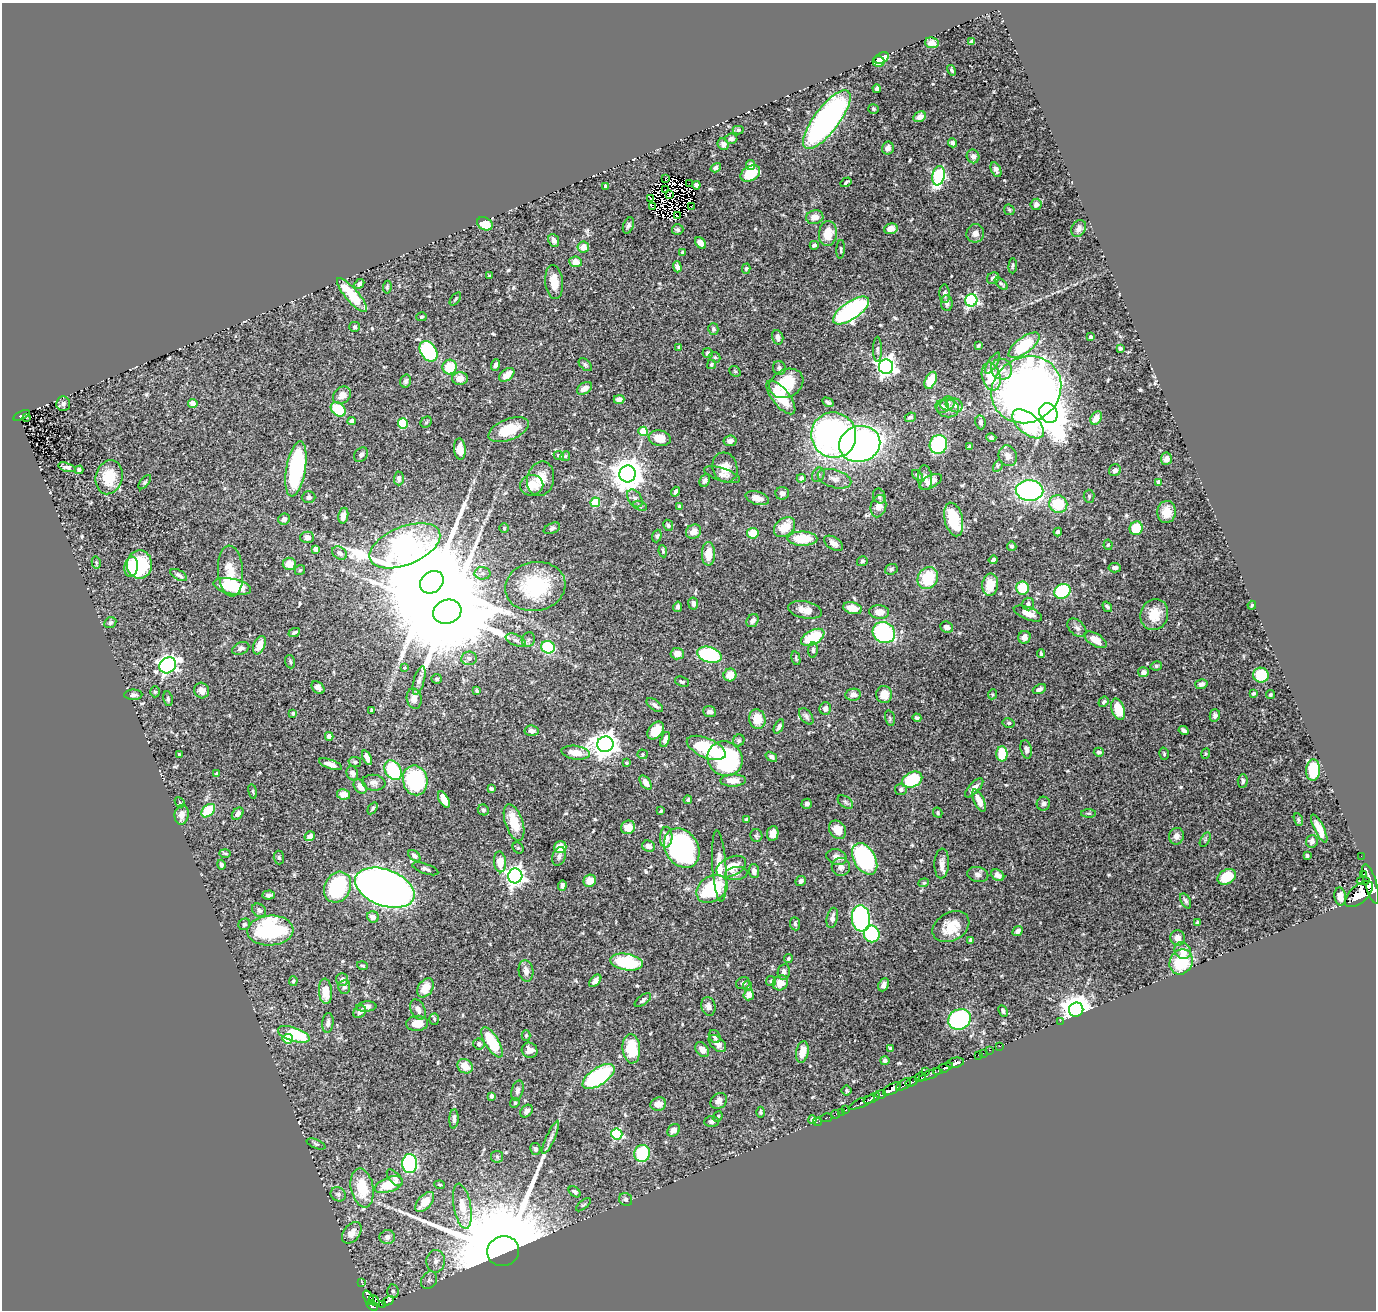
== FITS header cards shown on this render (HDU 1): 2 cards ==
NAXIS1  =                 1374
NAXIS2  =                 1308

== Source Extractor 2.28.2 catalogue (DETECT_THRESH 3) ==
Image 1374 x 1308 px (HDU 1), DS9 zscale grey, 1 PNG px = 1 image px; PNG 1378 x 1312 px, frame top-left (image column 1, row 1308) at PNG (2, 3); each listed source drawn as its Kron ellipse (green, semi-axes under 4 px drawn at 4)
Background 0.758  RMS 0.018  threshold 0.053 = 3 sigma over >= 5 px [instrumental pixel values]
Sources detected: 584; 10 with non-positive FLUX_AUTO (blend fragments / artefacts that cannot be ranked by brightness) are neither listed nor drawn; of the other 574, the 500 brightest by FLUX_AUTO listed and drawn (74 fainter detections omitted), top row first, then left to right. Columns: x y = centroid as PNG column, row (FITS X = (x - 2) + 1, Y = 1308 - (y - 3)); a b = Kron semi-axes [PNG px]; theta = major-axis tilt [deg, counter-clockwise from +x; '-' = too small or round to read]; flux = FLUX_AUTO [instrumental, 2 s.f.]
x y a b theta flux
972 41 4 3 - 2.8
932 43 7 5 -10 5.9
881 58 8 5 29 31
878 62 6 5 - 21
952 70 5 4 - 2.3
877 89 4 4 - 3.5
873 109 5 4 - 2
919 117 7 5 26 7.2
827 120 35 12 53 370
738 130 5 4 - 2.2
731 139 6 5 - 3.4
952 143 4 4 - 4.2
723 144 6 5 - 3.7
888 148 6 6 - 6.6
973 156 7 6 - 6.6
751 165 5 4 - 6.5
716 168 5 4 - 3.1
996 170 8 5 -66 5
750 173 10 7 32 43
938 176 10 6 80 150
665 179 2 2 - 290
846 182 6 3 32 2.1
689 183 2 2 - 1200
696 185 4 4 - 4.6
605 186 4 3 - 2.2
666 190 3 2 - 1.9
669 195 4 2 - 1.8
650 198 3 2 - 2
1036 204 6 5 - 3.9
691 206 2 2 - 1.7
652 207 3 3 - 2.8
1009 210 6 4 -45 1.7
677 216 3 2 - 1.7
815 217 8 7 - 10
485 224 8 6 -29 20
628 225 8 5 68 2.8
1079 228 9 6 61 4.7
678 229 6 5 - 2.2
891 229 7 5 16 13
828 233 12 9 83 22
975 233 9 9 - 7.8
554 240 6 5 - 5.4
700 243 6 4 -47 10
814 245 4 3 - 2.1
583 247 6 5 - 13
841 249 9 4 86 2.2
683 252 4 3 - 2.3
575 262 6 5 - 12
1013 266 7 3 85 1.7
677 267 5 4 - 5.3
746 269 5 4 - 1.7
489 276 3 3 - 1.9
993 278 6 5 - 4.1
554 282 17 9 -84 17
359 284 5 4 - 3.4
1001 284 8 4 -43 2.2
387 287 6 4 82 1.6
945 294 9 5 -87 3.5
352 295 21 6 -49 45
455 299 7 3 53 1.5
971 300 6 6 - 190
947 303 8 5 -83 4.6
851 310 21 9 34 240
421 317 5 4 - 1.8
355 327 5 5 - 2.1
713 329 6 5 - 2.7
778 337 7 5 -74 5.1
1091 337 4 4 - 2
978 345 4 3 - 1.9
1024 345 18 8 37 67
679 347 3 3 - 1.5
1120 348 4 3 - 2.8
877 349 12 4 90 3
429 351 11 8 -56 110
708 353 5 5 - 2.7
715 357 6 5 - 2.1
993 363 12 4 58 3.6
711 364 4 4 - 2
495 365 6 4 70 3.2
585 365 8 5 -44 2.2
450 367 7 7 - 33
886 367 7 7 - 630
779 368 7 6 - 3
1002 369 11 10 - 11
735 371 6 5 - 1.8
507 375 8 5 40 14
991 377 14 9 -76 47
460 379 8 6 2 11
931 380 9 5 64 31
406 381 6 5 - 2.7
786 383 18 13 28 40
584 388 8 5 32 8.7
1026 390 36 32 35 860
342 395 10 8 39 9.4
781 397 20 8 -52 36
619 399 5 4 - 6.7
828 402 6 3 -31 2.8
193 403 5 4 - 9.2
948 403 7 6 - 4.8
63 404 7 7 - 3
954 405 9 7 -27 5.7
942 406 7 6 - 3.1
948 408 11 9 -8 7.8
338 409 8 6 -40 44
1048 413 10 8 -60 3100
22 415 9 3 25 100
910 417 5 4 - 2.6
26 418 3 2 - 5.4
1096 418 7 5 56 8.9
352 421 4 4 - 6.4
426 422 6 5 - 1.6
980 422 7 5 -81 4.2
403 423 5 5 - 65
1028 424 19 10 -40 140
508 430 21 10 22 37
643 431 4 4 - 39
834 435 23 22 - 390
660 438 11 8 -9 15
991 438 5 4 - 3
730 441 7 5 9 4.8
860 444 21 18 15 420
938 445 10 8 71 120
969 447 3 3 - 1.9
460 449 10 6 -86 10
361 455 8 6 49 3.8
559 456 5 4 - 2.2
565 456 5 4 - 1.6
1008 456 10 9 - 8.4
1166 459 6 5 - 6.7
998 466 6 4 61 1.5
67 467 9 4 -17 3.5
725 467 15 12 -74 15
296 469 28 9 81 140
79 470 4 4 - 3.1
1115 470 6 5 - 3.5
627 474 8 8 - 2300
722 474 18 6 -17 6.5
818 475 7 6 - 2.8
917 475 7 3 -45 1.6
109 477 17 13 75 34
399 478 7 5 89 4
801 478 4 4 - 4.8
925 478 12 7 -85 6.8
541 479 17 13 77 20
834 479 17 9 -16 8.7
705 480 6 5 - 3.9
145 482 8 4 50 1.7
931 482 12 6 30 11
1159 482 4 4 - 6.6
532 485 12 10 10 15
1029 490 14 10 -2 250
676 492 5 4 - 5
782 493 7 6 - 5.4
879 496 7 6 - 3.9
1089 496 6 5 - 2.3
309 497 7 6 - 3.2
635 498 10 6 -55 4.7
757 498 12 6 -16 10
595 502 5 4 - 56
1058 504 9 8 - 45
640 506 7 4 -22 2.2
878 506 11 7 76 14
679 507 4 4 - 2.6
1166 512 11 9 85 15
343 516 8 5 79 9.7
284 519 6 5 - 4.7
954 519 17 9 -76 51
668 525 6 4 -63 2
785 527 12 8 39 25
504 528 5 5 - 2
552 528 8 5 24 2.5
1136 528 7 6 - 33
693 532 8 7 - 12
1058 532 4 4 - 3.1
753 533 5 5 - 25
657 536 6 4 71 2
307 537 7 6 - 7.3
802 539 15 7 -1 37
834 543 10 6 -33 5.8
1108 545 5 4 - 1.7
405 546 37 19 22 1400
1012 546 5 4 - 2.1
316 549 4 4 - 5.1
663 551 6 4 -81 2.3
340 553 8 6 -32 4.4
708 554 11 6 90 18
993 560 4 3 - 3.1
862 561 5 5 - 2.2
96 562 6 4 -77 1.6
139 564 14 12 -89 96
289 564 6 6 - 14
131 567 10 6 81 17
1115 568 6 4 -5 4.3
891 569 6 5 - 2.4
300 570 5 5 - 1.6
230 571 25 12 -86 23
482 573 8 6 0 3.9
179 575 9 4 -28 3.5
928 578 11 10 - 47
432 582 13 10 40 45000
990 585 11 8 82 23
232 586 19 8 -11 56
535 587 30 24 11 85
1022 588 6 6 - 35
1062 591 8 7 - 110
693 603 6 5 - 4.6
1028 604 6 6 - 4.3
1252 605 4 3 - 1.5
678 607 5 4 - 2.8
1107 607 5 4 - 2.8
853 608 9 6 -14 16
805 610 17 8 -12 12
447 612 14 12 19 35000
879 612 10 6 -6 12
1028 613 15 6 -21 12
1154 614 16 14 74 23
753 621 7 5 52 4.9
110 623 6 5 - 2.4
947 627 6 5 - 5.8
1077 628 11 7 -44 4.7
294 632 6 3 24 2.4
884 633 11 10 - 140
813 637 12 7 29 55
1024 637 6 6 - 6.9
528 639 7 6 - 3.5
516 640 10 5 -25 4.6
1095 640 12 6 -31 14
259 645 9 5 67 14
548 647 7 6 - 73
241 648 9 5 22 4.3
813 650 8 5 88 2.6
1041 653 4 3 - 2.1
677 654 6 5 - 11
709 655 12 8 -18 98
469 658 8 6 6 4.5
796 658 7 3 -75 1.7
290 662 7 5 -72 2
168 665 9 7 35 410
1156 666 5 4 - 1.9
404 668 3 3 - 1.7
1143 672 5 5 - 3.8
730 675 6 6 - 15
1261 675 8 7 - 46
436 679 5 5 - 2.1
419 680 15 5 74 5.2
682 682 7 4 -21 2.4
1201 684 6 5 - 4.9
318 688 7 5 -41 4.5
1039 689 7 4 23 4.4
202 691 8 7 - 7
477 691 4 3 - 2.2
155 692 5 5 - 1.9
1253 693 4 3 - 2.4
884 694 8 7 - 15
992 694 5 4 - 1.5
133 695 9 5 1 3.1
853 695 8 6 9 6.6
1270 695 5 4 - 1.5
168 699 7 4 -80 2.2
414 699 10 7 -78 8
1104 702 5 4 - 2.8
655 705 9 5 -37 4.9
825 708 6 5 - 5.8
1118 709 11 6 -72 28
371 710 3 3 - 1.7
709 712 6 5 - 6.4
293 713 4 3 - 2.1
1215 715 6 5 - 3.8
806 716 9 5 -53 3.4
890 718 8 5 -76 2.4
917 718 4 4 - 2.6
757 719 10 8 -76 20
1009 723 6 5 - 2
779 726 7 4 62 3.8
656 730 10 7 52 23
1184 730 5 3 - 3.4
532 731 7 5 -4 4.8
329 736 4 4 - 15
665 739 8 4 71 5.4
739 740 6 5 - 2.2
605 744 8 8 - 1300
706 748 21 9 -24 60
1026 749 9 5 -77 4.4
1099 752 5 4 - 2.9
576 753 14 7 -7 17
179 754 3 3 - 1.5
642 754 5 4 - 2.5
1002 754 7 5 -89 37
1164 754 6 4 -73 1.7
1206 754 5 4 - 1.5
771 757 6 4 -36 3
367 758 8 4 -65 10
725 759 18 16 -42 150
355 762 6 5 - 2.3
626 763 3 3 - 2.2
330 764 12 4 -19 7.6
393 770 10 7 -58 77
1313 770 11 7 86 49
352 773 7 5 -71 5.4
217 774 4 4 - 1.8
415 780 15 12 -79 110
912 780 11 7 26 69
733 781 13 6 2 12
1243 781 7 5 87 2.6
646 782 8 4 -54 7.1
374 783 11 8 -6 5.6
360 787 8 5 -55 7.5
974 788 12 5 47 7.1
491 789 4 3 - 2.2
901 789 6 6 - 2.7
253 791 7 3 -81 1.6
344 794 7 5 -11 12
444 799 9 4 -62 17
688 800 4 3 - 2.1
979 801 12 5 -65 13
180 802 6 4 -43 1.6
845 802 8 5 -37 2.8
807 804 5 5 - 3.8
1043 804 7 6 - 4.1
373 808 6 3 54 1.8
483 810 6 5 - 2.9
208 811 8 5 43 51
661 811 3 3 - 1.7
938 813 5 4 - 1.8
1088 813 7 3 0 1.7
238 814 7 5 48 4.3
182 815 10 7 81 8.4
746 819 4 3 - 1.7
1298 820 7 4 -72 1.8
514 822 19 8 -71 30
628 827 7 6 - 14
1319 829 15 5 -64 12
838 830 10 8 -54 15
773 833 7 5 81 8.6
310 836 5 4 - 6.7
756 836 6 6 - 2.2
1176 836 8 7 - 6
666 837 10 6 86 9.7
1205 840 8 4 59 1.9
1312 841 6 6 - 2.9
648 846 6 5 - 5.3
560 847 6 6 - 16
518 848 6 5 - 1.5
682 848 21 16 -56 270
225 853 6 4 -2 1.6
414 856 7 4 -40 3.9
559 856 9 6 70 4.6
1307 856 4 3 - 1.9
1361 856 2 2 - 4.4
279 857 7 5 -86 2.2
837 857 10 7 -17 7
865 859 17 11 -60 180
500 862 10 6 -85 22
942 863 15 7 88 8.1
221 865 5 4 - 2.8
719 866 35 7 -86 21
731 867 16 9 25 20
841 867 9 9 - 6.1
425 869 13 5 -19 3.6
754 871 7 5 -87 4.4
736 873 11 6 5 4.5
978 874 10 7 -11 4.7
1363 874 2 2 - 42
998 875 7 5 -35 6.2
515 876 7 7 - 580
1227 877 10 7 31 37
590 881 6 6 - 13
801 881 5 5 - 3.8
1363 881 6 3 4 300
924 883 5 4 - 1.5
1371 884 20 6 -73 3600
562 885 5 4 - 3.2
338 887 16 13 62 100
385 888 31 18 -21 1600
712 889 17 12 35 97
1359 894 17 9 42 3600
268 895 6 4 5 3.9
1340 897 9 5 -79 9.1
1186 901 8 4 -63 3.1
259 910 7 6 - 3.5
373 917 6 5 - 8.6
832 918 10 5 77 5.9
861 918 13 9 -84 250
1197 922 4 3 - 2.1
244 924 6 5 - 2.4
795 924 7 5 -85 2.4
951 927 19 14 29 27
270 931 23 15 3 140
1018 931 5 4 - 4.8
872 934 8 8 - 81
1177 938 8 7 - 8.4
970 940 4 3 - 2
1183 950 9 8 - 12
788 959 5 4 - 1.8
626 962 17 8 -9 77
1181 962 13 11 60 53
362 966 5 3 - 1.6
526 971 11 7 -82 7
784 972 8 6 80 5.5
342 979 6 6 - 5.8
293 981 5 4 - 1.9
595 981 7 4 47 5.8
771 981 5 5 - 1.7
743 983 7 6 - 2.6
780 983 8 7 - 12
883 985 7 5 67 4.9
747 986 5 4 - 1.7
344 987 7 6 - 3.1
425 988 10 7 55 16
325 991 12 6 -85 20
749 995 5 5 - 9.5
643 1000 10 4 38 2.9
708 1006 9 7 -77 5.8
366 1007 10 5 5 5.8
418 1009 10 7 -65 6.5
1076 1010 7 7 - 1900
1003 1011 6 3 -64 2.2
360 1012 7 5 45 4.6
434 1019 5 5 - 2.5
959 1019 11 10 - 160
1060 1021 2 2 - 22
328 1023 10 5 83 5
417 1023 11 7 4 16
294 1034 16 7 -18 62
526 1035 5 4 - 2
715 1036 7 5 -54 3.3
288 1039 5 5 - 28
492 1042 17 7 -59 52
717 1043 10 6 -45 8.6
479 1044 5 5 - 4.2
1000 1046 2 2 - 5.2
890 1048 4 4 - 1.7
631 1049 15 8 -85 44
530 1050 8 7 - 7.5
702 1050 8 6 -54 7.8
989 1050 3 2 - 12
802 1052 11 6 79 16
983 1053 2 2 - 8.9
978 1055 2 2 - 4
885 1061 4 4 - 3
955 1063 9 5 11 900
465 1066 8 7 - 15
943 1069 11 3 24 770
925 1071 2 2 - 54
930 1075 12 3 23 60
599 1076 18 8 34 120
920 1077 6 4 32 290
912 1082 6 3 21 250
904 1084 8 4 34 330
892 1089 10 5 28 1500
517 1090 10 6 75 4
847 1090 5 5 - 1.8
881 1094 5 3 - 330
491 1096 4 3 - 3.6
872 1098 9 3 25 620
719 1101 9 7 40 5.9
515 1103 5 4 - 1.5
862 1103 14 3 24 240
658 1104 8 6 16 9.5
846 1110 3 3 - 26
526 1111 7 5 47 4.1
760 1112 5 4 - 2.1
841 1112 2 2 - 3
836 1114 4 2 - 9.8
718 1117 6 4 50 2.2
826 1118 6 2 14 7.3
454 1119 10 4 87 3.8
812 1120 4 4 - 4.6
711 1122 7 5 1 3.3
818 1122 4 2 - 6.3
674 1130 7 5 47 8
617 1134 5 5 - 110
551 1137 18 4 66 5.5
316 1144 10 4 -22 2.3
535 1149 6 5 - 2.6
642 1153 8 8 - 65
497 1157 6 6 - 2.2
410 1164 9 7 -87 160
395 1178 10 5 -48 4.8
389 1185 14 7 21 34
440 1185 5 3 - 1.5
362 1188 20 11 -79 40
575 1192 7 4 -40 2.1
338 1194 8 6 -31 3.4
626 1199 7 6 - 3
425 1202 12 6 49 20
583 1205 9 3 39 1.8
462 1206 23 8 -79 21
352 1233 12 8 52 9.5
387 1237 8 7 - 5.7
503 1251 16 15 - 30000
436 1261 11 9 84 8.1
429 1280 9 7 54 4.6
361 1282 2 2 - 7.6
393 1291 7 5 -85 3.1
369 1298 8 4 -59 79
374 1301 6 3 -51 86
388 1301 6 3 29 120
383 1304 3 2 - 17
372 1305 6 4 -35 380
At the frame edge (FLAGS 8, measured only in part): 1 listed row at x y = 1371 884
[74 fainter detections neither listed nor drawn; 10 non-positive-flux detections neither listed nor drawn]